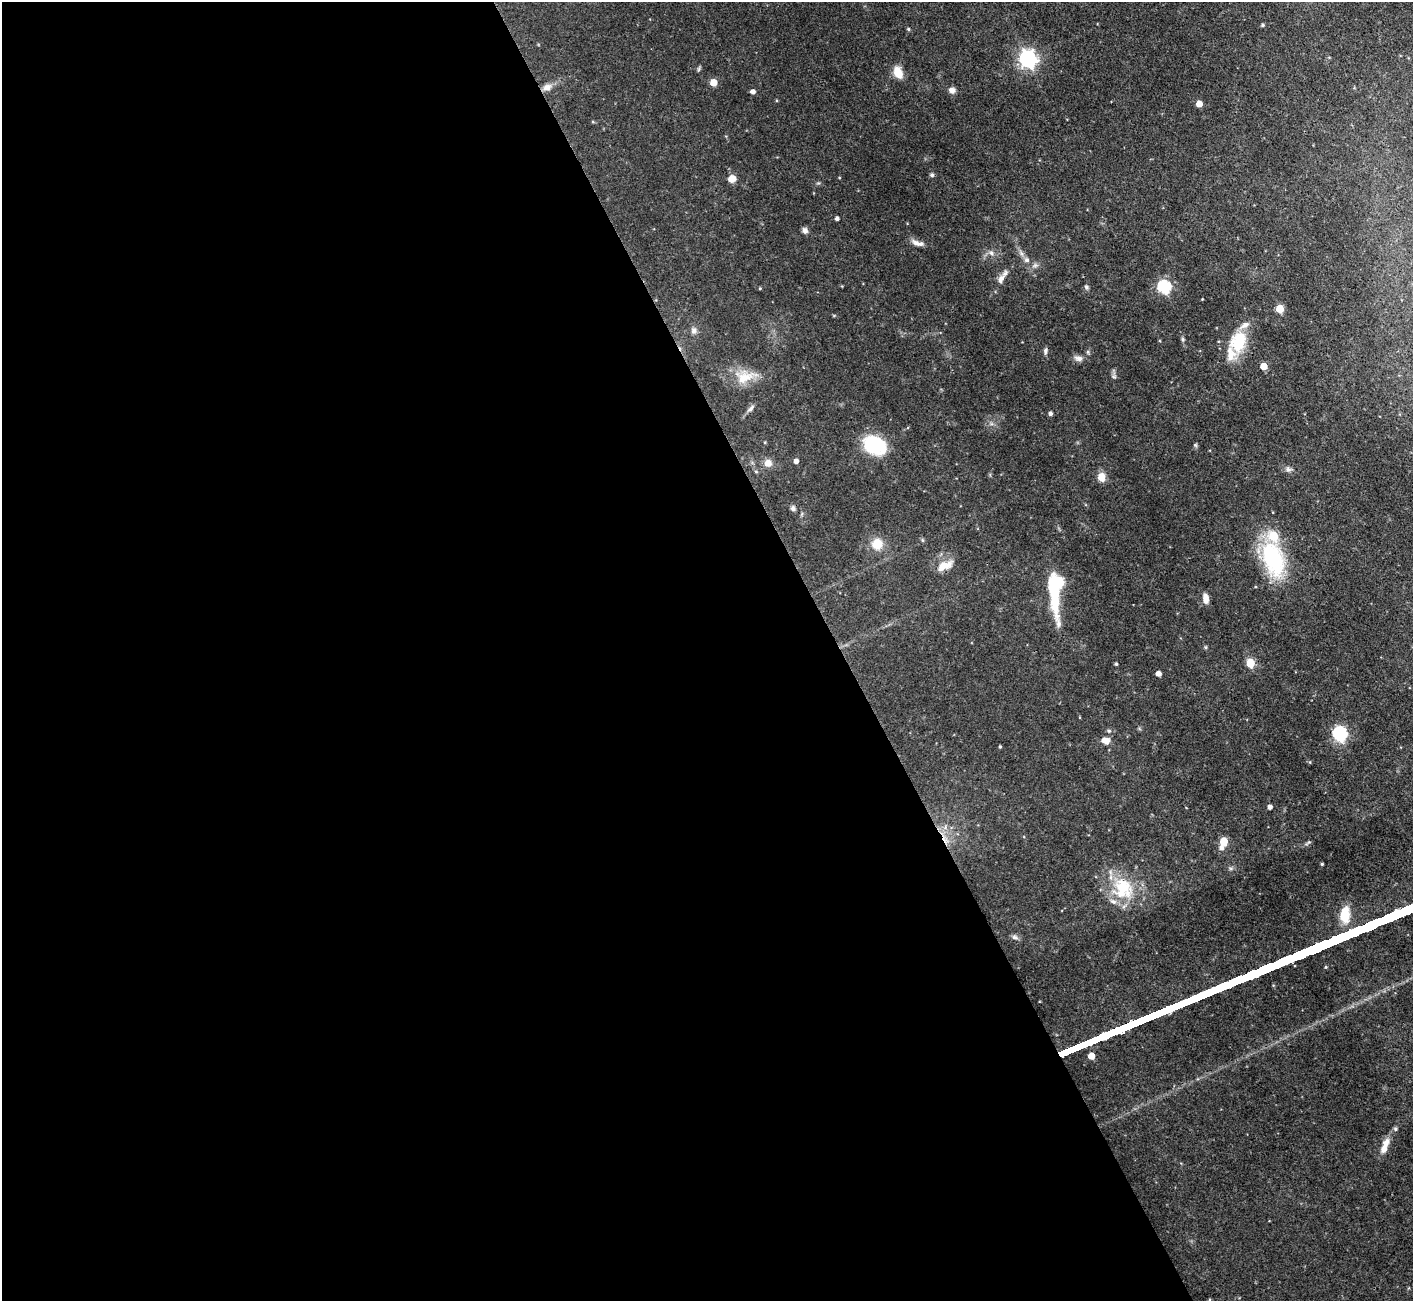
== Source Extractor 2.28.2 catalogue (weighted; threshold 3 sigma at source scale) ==
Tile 9 of 4 x 4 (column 1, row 3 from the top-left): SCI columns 2-1412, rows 1585-2883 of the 5648 x 5633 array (HDU 1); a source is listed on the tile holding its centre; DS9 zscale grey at full resolution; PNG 1415 x 1303 px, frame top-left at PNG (2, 2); no overlay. Shown black and unused: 60% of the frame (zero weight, under 3 of 4 exposures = <1% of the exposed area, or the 3 px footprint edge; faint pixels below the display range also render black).
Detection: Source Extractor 2.28.2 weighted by HDU 2 'WHT'; one run over the whole footprint, this tile lists its part. Background 0.0568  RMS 0.0043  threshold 0.0194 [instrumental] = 3 sigma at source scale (4.5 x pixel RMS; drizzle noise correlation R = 1.50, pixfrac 1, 0.05/0.05 arcsec/px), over >= 5 px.
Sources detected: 67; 1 cosmic-ray / hot-pixel residue — not listed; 5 inside a brighter listed object's ellipse — not listed separately; the other 61 listed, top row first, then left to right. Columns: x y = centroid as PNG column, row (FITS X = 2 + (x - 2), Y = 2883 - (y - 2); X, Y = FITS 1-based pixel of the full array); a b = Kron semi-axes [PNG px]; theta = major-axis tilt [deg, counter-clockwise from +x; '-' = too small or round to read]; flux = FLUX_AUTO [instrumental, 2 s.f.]
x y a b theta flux
1263 25 5 4 - 0.69
908 29 4 4 - 0.52
1028 59 7 6 - 160
898 72 14 9 -67 5.5
713 82 5 5 - 7.3
547 87 12 8 23 2.7
952 90 8 7 - 2
753 92 5 4 - 1.6
1199 104 5 4 - 5.4
932 175 6 5 - 0.8
732 179 8 7 - 3.5
837 218 4 4 - 0.97
805 230 8 6 -57 1.5
917 243 16 6 -17 2.6
991 253 7 6 - 1.2
1027 260 7 7 - 1.3
1001 279 14 7 60 2.7
1086 287 6 5 - 0.78
1164 287 6 6 - 51
760 288 4 3 - 0.41
1280 309 5 5 - 12
694 331 8 7 - 1.4
1183 339 6 4 -89 0.66
1238 342 25 19 73 16
1045 351 9 5 88 1
1088 352 6 4 -72 0.56
1078 358 11 7 -8 2
1264 366 5 5 - 6.7
744 377 23 14 18 8.3
1114 377 6 5 - 0.77
750 408 12 4 45 1.3
1050 413 4 4 - 1.2
874 445 21 15 -22 28
796 461 5 4 - 1.7
768 463 9 9 - 2.9
1288 469 7 6 - 1.1
1101 477 9 7 -82 4.5
793 508 7 6 - 1
922 540 6 4 -89 0.49
877 544 12 11 - 7.2
1273 559 36 19 -71 43
944 565 20 10 23 5.5
1057 587 37 11 85 40
1206 599 11 6 -84 3.1
1206 647 6 4 -89 0.47
1250 663 5 5 - 16
1116 664 4 3 - 0.56
1158 674 4 4 - 2.6
1340 734 7 6 - 69
1106 741 10 8 -17 2.9
1000 747 3 3 - 0.53
1270 807 4 4 - 1.7
1224 841 5 5 - 13
1221 848 6 5 - 1.5
1322 864 3 3 - 0.51
1123 888 30 26 -81 20
1345 915 18 10 89 9.3
1015 937 9 5 -17 1.2
1091 1056 5 5 - 5.3
1395 1129 6 5 - 0.65
1384 1149 17 8 79 3.6